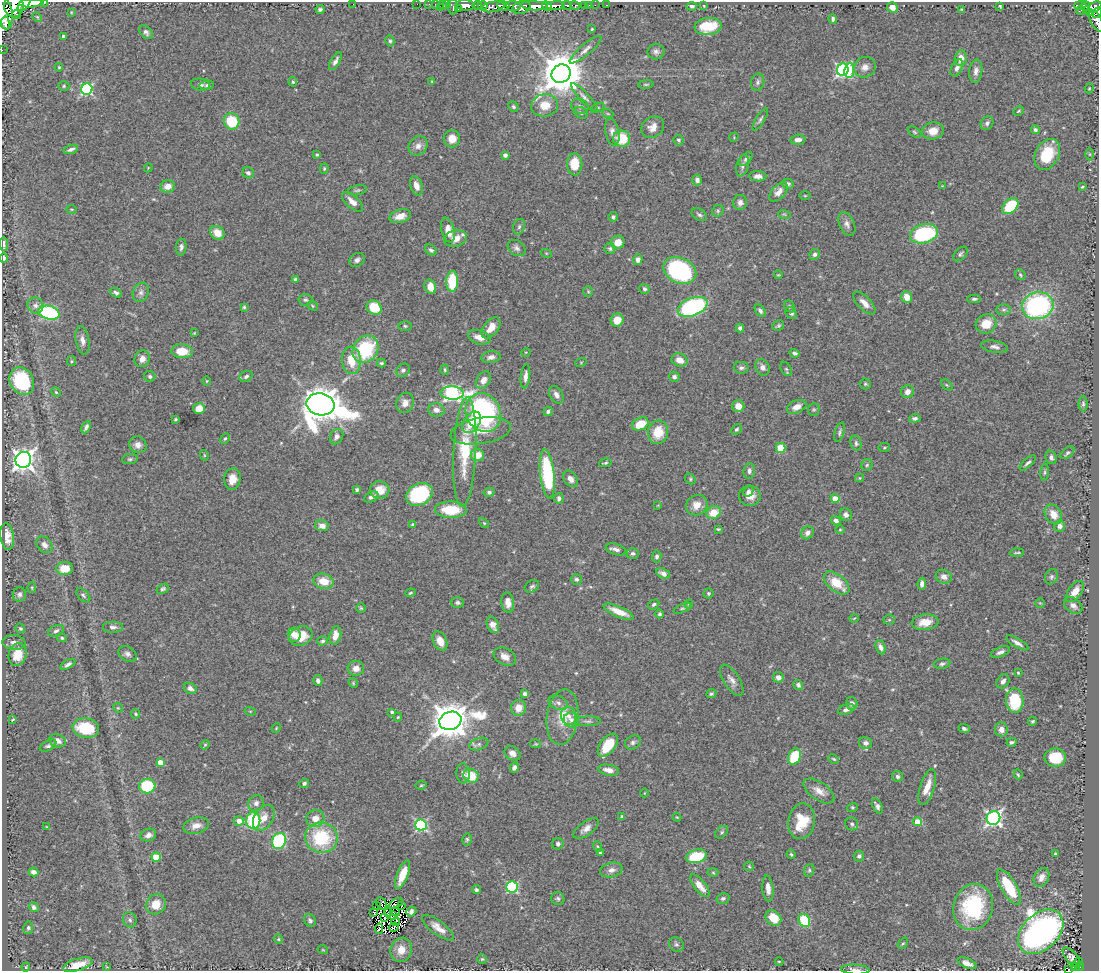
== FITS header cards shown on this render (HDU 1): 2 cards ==
NAXIS1  =                 1097
NAXIS2  =                  969

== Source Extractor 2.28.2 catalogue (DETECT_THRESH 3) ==
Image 1097 x 969 px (HDU 1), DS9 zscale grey, 1 PNG px = 1 image px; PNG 1101 x 973 px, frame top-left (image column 1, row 969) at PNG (2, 2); each listed source drawn as its Kron ellipse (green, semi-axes under 4 px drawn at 4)
Background 1.04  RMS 0.035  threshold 0.106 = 3 sigma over >= 5 px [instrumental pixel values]
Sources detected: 478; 9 with non-positive FLUX_AUTO (blend fragments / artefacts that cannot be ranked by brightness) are neither listed nor drawn; the other 469 listed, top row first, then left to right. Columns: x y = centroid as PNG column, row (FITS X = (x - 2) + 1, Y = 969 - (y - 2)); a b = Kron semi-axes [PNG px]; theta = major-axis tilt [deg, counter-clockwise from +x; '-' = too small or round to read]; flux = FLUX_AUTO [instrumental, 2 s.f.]
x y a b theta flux
31 3 12 4 3 2600
44 3 3 2 - 150
24 4 8 4 51 1700
353 4 2 2 - 24
417 4 2 2 - 14
429 4 2 2 - 16
435 4 2 2 - 21
442 4 3 2 - 19
446 4 3 2 - 15
465 5 9 5 -6 2000
477 5 5 3 - 800
483 5 5 3 - 710
567 5 5 3 - 270
575 5 5 3 - 370
585 5 3 3 - 70
589 5 2 2 - 12
595 5 2 2 - 17
606 5 3 2 - 17
1080 5 6 3 -1 180
14 6 11 9 -79 3000
503 6 6 4 -20 680
513 6 7 5 -3 820
534 6 13 4 -4 3700
547 6 5 3 - 810
555 6 9 4 6 1800
692 6 5 4 - 5
704 6 3 2 - 1.4
1000 6 3 2 - 2.2
441 7 3 2 - 33
453 7 7 5 -85 220
493 7 12 5 11 660
892 7 6 5 - 14
1086 7 6 3 -76 360
1095 7 7 5 32 610
521 8 9 6 17 1600
320 9 4 3 - 5.1
458 9 3 2 - 110
962 9 4 2 - 1.8
1081 10 4 2 - 21
71 12 4 2 - 1.7
1090 12 4 3 - 54
4 13 16 8 -80 5300
1097 13 5 3 - 160
17 14 4 3 - 430
37 17 5 4 - 2.7
833 19 4 3 - 5
1096 21 11 5 -62 170
6 23 6 3 -81 880
708 26 14 8 6 74
592 29 3 2 - 2.3
146 32 8 5 -48 6.3
63 36 4 3 - 4.1
390 41 5 4 - 4.2
2 50 2 2 - 10
585 50 20 5 40 13
656 52 8 8 - 8.6
961 58 8 6 83 20
335 61 10 4 61 9.7
59 67 4 3 - 2.4
865 67 11 10 - 16
957 68 9 5 64 9.9
843 70 6 5 - 480
849 70 8 5 84 110
976 71 12 6 84 12
561 74 10 9 - 9100
432 81 4 4 - 2.1
293 82 5 4 - 3.9
758 82 9 6 80 7.3
646 84 8 3 4 3
200 85 9 6 -11 7.5
207 85 7 4 8 4.4
64 86 6 5 - 3.4
1089 88 5 4 - 2.5
87 89 6 5 - 310
584 97 18 4 -47 10
545 105 13 11 9 39
580 106 9 7 -22 8
513 107 5 4 - 4
597 108 7 4 27 3.4
1018 111 5 3 - 2.5
581 113 7 5 -30 4.8
608 114 5 3 - 2.5
760 119 13 4 58 6.1
232 121 8 7 - 99
987 123 7 6 - 7.3
653 127 12 10 38 20
1035 130 4 4 - 5.7
933 131 11 8 11 27
612 132 13 7 -78 14
914 132 7 4 -28 4
734 137 5 4 - 2.3
452 139 8 8 - 27
622 139 8 8 - 66
678 140 5 5 - 4.2
798 140 7 5 2 10
418 146 10 9 - 14
71 149 7 3 18 7
1047 154 16 11 63 86
1090 154 6 4 -89 3.2
317 155 4 3 - 3.7
505 155 4 4 - 11
746 159 8 5 48 6
575 164 11 7 -88 55
743 166 11 6 76 8.9
148 168 4 3 - 1.9
324 169 5 4 - 3.1
248 173 6 5 - 5.8
758 176 8 5 -1 12
697 180 5 4 - 7.4
788 184 6 5 - 7.2
168 186 7 6 - 21
416 186 10 6 -70 17
942 186 3 2 - 1.5
1082 187 4 3 - 2.9
357 190 10 4 11 5
779 192 12 6 48 16
805 196 5 3 - 2.5
352 202 13 6 -41 17
740 202 7 7 - 12
1010 206 9 6 45 110
71 209 5 3 - 2.1
718 211 6 5 - 3.9
784 214 6 3 -18 3.3
699 215 8 5 -31 6.3
400 216 11 6 15 25
613 217 5 4 - 4.8
847 224 12 7 -65 12
519 227 8 5 72 6.2
448 230 12 6 -75 22
217 233 8 6 -38 29
924 234 14 9 16 220
456 238 11 8 15 24
618 242 7 6 - 23
4 244 7 3 -88 5.6
181 247 8 5 85 7.7
517 248 9 7 -37 8.6
610 249 5 5 - 4.3
431 250 6 4 -39 6.1
546 253 5 3 - 2.4
815 254 5 5 - 5.9
961 254 9 5 47 5.2
4 258 4 3 - 6.1
357 260 8 6 36 7.8
638 260 5 4 - 11
680 271 17 12 -24 340
778 275 4 2 - 2
1020 275 6 4 -49 3.5
295 279 4 4 - 5.1
452 281 10 6 88 100
430 287 7 5 -69 25
644 289 5 4 - 5.2
141 292 10 7 64 10
588 292 5 5 - 3.2
116 293 6 4 -28 6
907 297 6 5 - 28
974 299 7 4 -1 4.8
305 300 7 6 - 5.3
864 303 14 6 -46 20
35 305 8 7 - 10
312 306 5 4 - 3
789 306 6 5 - 4.2
1038 306 16 13 14 400
244 307 4 4 - 3.1
693 307 15 9 20 330
374 308 8 7 - 71
1004 310 7 5 2 5.2
760 311 7 4 -54 6.7
49 313 10 6 -15 310
791 313 6 5 - 6.2
617 320 6 6 - 34
986 324 10 9 - 49
405 326 7 5 -2 3.9
778 326 6 5 - 4.5
491 328 12 7 52 27
740 328 4 4 - 6.2
194 333 3 3 - 2
479 337 12 7 -18 23
82 340 14 6 -80 15
995 347 14 6 -10 9.8
365 349 14 12 53 150
182 351 10 7 -5 53
526 352 5 3 - 1.6
794 353 5 3 - 4.8
491 357 9 6 9 10
142 359 8 7 - 15
351 360 14 9 -86 51
680 360 8 6 -21 24
72 361 5 4 - 2.8
581 362 5 3 - 2.3
381 363 4 3 - 3.6
762 367 8 7 - 12
741 368 7 6 - 6.4
786 369 8 5 -60 4.5
403 370 7 6 - 6.2
445 370 5 3 - 3.1
150 376 6 5 - 5.9
246 376 7 5 27 6
525 376 12 4 84 13
674 377 5 5 - 6.5
483 380 9 6 56 17
22 381 14 11 -61 150
207 381 4 3 - 1.9
865 384 5 5 - 3.8
947 385 7 4 -44 3.5
56 392 5 4 - 2.6
907 392 7 6 - 15
452 393 11 6 -3 550
556 395 9 6 -58 11
405 403 10 8 73 15
320 404 14 11 -12 6600
1083 404 8 4 -90 4.6
738 406 6 6 - 24
797 407 10 6 22 17
199 408 6 5 - 26
436 410 8 6 -10 14
814 410 6 5 - 3.6
548 411 5 4 - 4.8
483 413 20 17 -62 400
915 418 5 4 - 6.9
175 419 3 3 - 3
472 422 12 7 56 45
640 424 8 6 26 55
86 427 6 3 64 6.5
736 429 6 4 44 4.4
481 431 30 13 9 48
658 432 12 10 79 58
840 432 10 4 73 5.9
337 437 8 6 62 9.7
225 438 6 4 61 3.5
856 443 8 5 -77 5.3
138 445 9 8 - 14
884 447 6 3 8 2.7
781 448 5 5 - 51
465 452 55 11 87 120
1067 453 8 5 42 5.8
204 455 5 3 - 2.3
477 455 7 6 - 34
1051 457 7 5 -65 7.7
130 459 8 5 9 4.7
23 460 8 8 - 1600
605 463 6 3 14 3.7
1028 463 10 4 42 5.9
867 465 6 5 - 4.3
749 471 7 6 - 8.5
1045 472 8 3 85 3.9
547 474 24 7 -84 230
860 478 4 4 - 2.5
232 479 11 8 82 26
570 479 9 6 -56 14
690 479 6 4 -51 3.6
357 490 4 3 - 4.5
380 490 10 8 -2 35
748 491 6 4 44 5.9
489 492 5 4 - 5.4
419 494 14 10 29 260
750 496 11 10 - 24
371 497 7 5 27 9.3
559 498 5 5 - 7.8
835 499 4 4 - 51
658 505 4 2 - 1.7
697 505 11 10 - 26
451 510 16 8 -1 71
713 513 7 6 - 43
1053 514 10 8 -58 24
846 515 6 6 - 9.3
836 521 5 4 - 8.7
484 523 6 4 -45 2.7
412 524 3 2 - 2.5
322 526 7 5 -13 15
1060 526 5 5 - 12
718 529 4 2 - 2.6
840 530 4 3 - 2.3
807 533 7 6 - 11
7 537 13 6 -82 24
45 545 9 7 -50 12
616 549 10 5 -16 9
633 553 6 5 - 6.2
1017 553 7 2 3 3
657 557 6 4 82 6.2
65 568 8 6 2 38
663 573 7 4 -25 11
944 577 8 6 -25 13
1051 577 8 6 65 5.5
576 579 5 5 - 4.8
324 581 10 7 -14 38
837 583 15 8 -40 58
922 584 6 4 83 12
532 586 8 5 35 6.1
32 587 6 4 80 3
163 589 6 4 30 4.9
1075 591 12 6 53 26
410 593 5 3 - 3
708 593 5 5 - 3.5
19 594 7 6 - 7.4
83 595 8 5 -44 5.2
457 603 7 5 -6 6.3
508 603 10 6 -81 20
1040 603 5 5 - 2.8
654 604 6 4 34 5.7
689 604 4 4 - 2.7
1073 605 10 7 -39 13
361 608 4 4 - 3.1
682 608 9 4 23 4
619 612 16 5 -23 33
659 614 4 4 - 4.6
854 618 5 3 - 2.1
889 620 5 5 - 3.3
925 622 13 8 6 32
493 625 9 5 -64 18
113 627 10 6 0 8.8
20 628 5 4 - 3.6
56 631 8 5 23 5.9
294 635 7 6 - 20
335 635 9 5 77 25
301 636 12 9 21 49
62 638 5 4 - 3.5
323 641 5 4 - 4.4
440 641 10 6 -64 21
14 642 11 7 -5 11
1017 643 13 4 -30 10
881 647 7 4 -69 9.9
1000 652 10 4 21 8.5
17 654 12 8 76 42
128 654 10 7 -33 9.8
505 657 12 8 -27 17
68 664 8 4 30 8.4
942 664 8 5 12 5.3
356 668 8 7 - 18
1018 673 4 3 - 2.4
778 677 5 5 - 11
732 680 18 8 -57 15
318 681 5 4 - 7.7
1003 681 8 6 55 9.1
353 683 5 4 - 2.6
798 685 5 4 - 6.7
190 688 7 5 -32 10
525 694 4 4 - 8.9
711 694 5 4 - 3.9
1015 701 12 8 -88 110
558 703 10 6 -24 9.9
852 703 6 5 - 8.1
118 708 5 4 - 2.7
519 708 8 7 - 25
846 709 8 5 23 9
250 711 5 3 - 2.2
392 712 4 3 - 4.4
135 714 5 3 - 2.8
569 716 9 7 -70 11
398 717 4 4 - 2.6
562 717 28 15 83 57
13 720 3 2 - 2.4
571 720 8 7 - 11
450 721 11 9 16 6500
588 721 13 5 3 7.3
1033 721 5 3 - 3.5
86 728 13 9 -9 94
276 728 5 4 - 2.4
964 729 5 4 - 5.7
1001 729 7 6 - 15
57 741 9 6 -19 14
633 742 8 6 32 7.5
1012 742 5 4 - 5
866 743 7 6 - 9.4
479 744 10 6 17 7.7
536 744 5 4 - 2.5
205 745 5 4 - 2.7
608 745 13 7 53 71
48 746 9 5 27 5.6
512 753 9 6 -36 14
794 756 8 6 65 100
1055 758 11 9 -2 63
834 759 5 3 - 2.9
160 762 4 4 - 36
514 768 5 4 - 6.2
609 770 10 5 -11 17
463 773 10 6 -86 9.2
1018 775 5 3 - 2.9
471 776 8 6 -25 61
897 776 6 5 - 6.2
304 783 5 4 - 6.4
421 785 5 4 - 3
147 786 8 7 - 120
927 787 18 7 73 35
819 791 18 9 -35 23
644 793 4 3 - 1.6
256 803 8 7 - 11
877 806 8 4 -65 8.1
852 807 5 4 - 3
622 816 4 3 - 2.5
677 817 4 4 - 2.1
264 818 14 9 59 27
993 818 7 6 - 720
315 819 9 8 - 25
239 821 5 4 - 19
253 821 8 7 - 150
802 821 18 13 79 66
918 822 4 4 - 60
852 824 7 6 - 6.1
421 825 6 5 - 310
196 826 13 8 15 19
47 827 4 3 - 2
586 829 15 7 36 16
722 832 7 5 42 4.6
148 835 8 6 19 10
321 838 16 15 - 150
467 839 6 4 77 4.2
279 841 8 7 - 250
558 844 6 5 - 5.5
597 846 5 3 - 2.8
600 853 3 3 - 2.6
791 854 5 3 - 2.9
1055 854 3 3 - 4
696 856 11 6 12 100
859 856 5 5 - 5
156 857 4 4 - 83
749 866 5 4 - 2.7
611 870 11 7 13 14
809 870 6 5 - 4.1
34 872 5 4 - 11
713 873 5 3 - 2.7
402 875 15 5 68 39
1041 877 10 7 60 16
700 886 14 5 -50 24
512 887 5 5 - 250
1009 887 20 7 -60 120
768 888 13 5 -85 18
476 890 5 4 - 5.5
558 898 6 6 - 5.8
723 898 6 5 - 5.1
396 903 8 2 29 0.83
156 904 10 9 - 35
381 904 7 4 -64 18
377 905 3 2 - 6.5
402 906 4 2 - 2.7
34 907 5 4 - 8.2
973 907 23 19 73 220
374 912 3 2 - 2.3
395 912 5 2 - 0.97
411 912 5 4 - 8.3
388 913 4 2 - 0.38
394 916 4 2 - 2.5
385 917 3 2 - 3.3
773 918 8 7 - 43
130 920 8 6 -68 7.1
310 920 6 5 - 6.3
804 920 7 5 -63 95
396 922 4 2 - 0.41
394 927 5 2 - 0.25
28 928 6 5 - 4.7
438 928 19 7 -37 22
379 929 5 2 - 1.3
1041 932 26 17 43 1100
278 939 5 4 - 2.8
903 943 6 4 52 3.7
676 944 8 6 -40 6.3
323 950 5 3 - 2.1
401 950 12 10 70 31
1072 957 12 5 -49 9.4
482 959 5 5 - 3.1
779 961 4 3 - 2
967 963 10 5 -23 15
1078 963 6 2 37 14
78 965 15 6 17 40
26 967 4 4 - 2.5
107 967 4 2 - 1.6
1076 967 4 3 - 17
1080 967 4 3 - 24
1068 969 4 3 - 27
855 970 14 5 -3 8.3
At the frame edge (FLAGS 8, measured only in part): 13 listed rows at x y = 31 3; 44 3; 24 4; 14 6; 4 13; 1097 13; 1096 21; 2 50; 4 244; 4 258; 1041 932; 1068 969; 855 970
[9 non-positive-flux detections neither listed nor drawn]